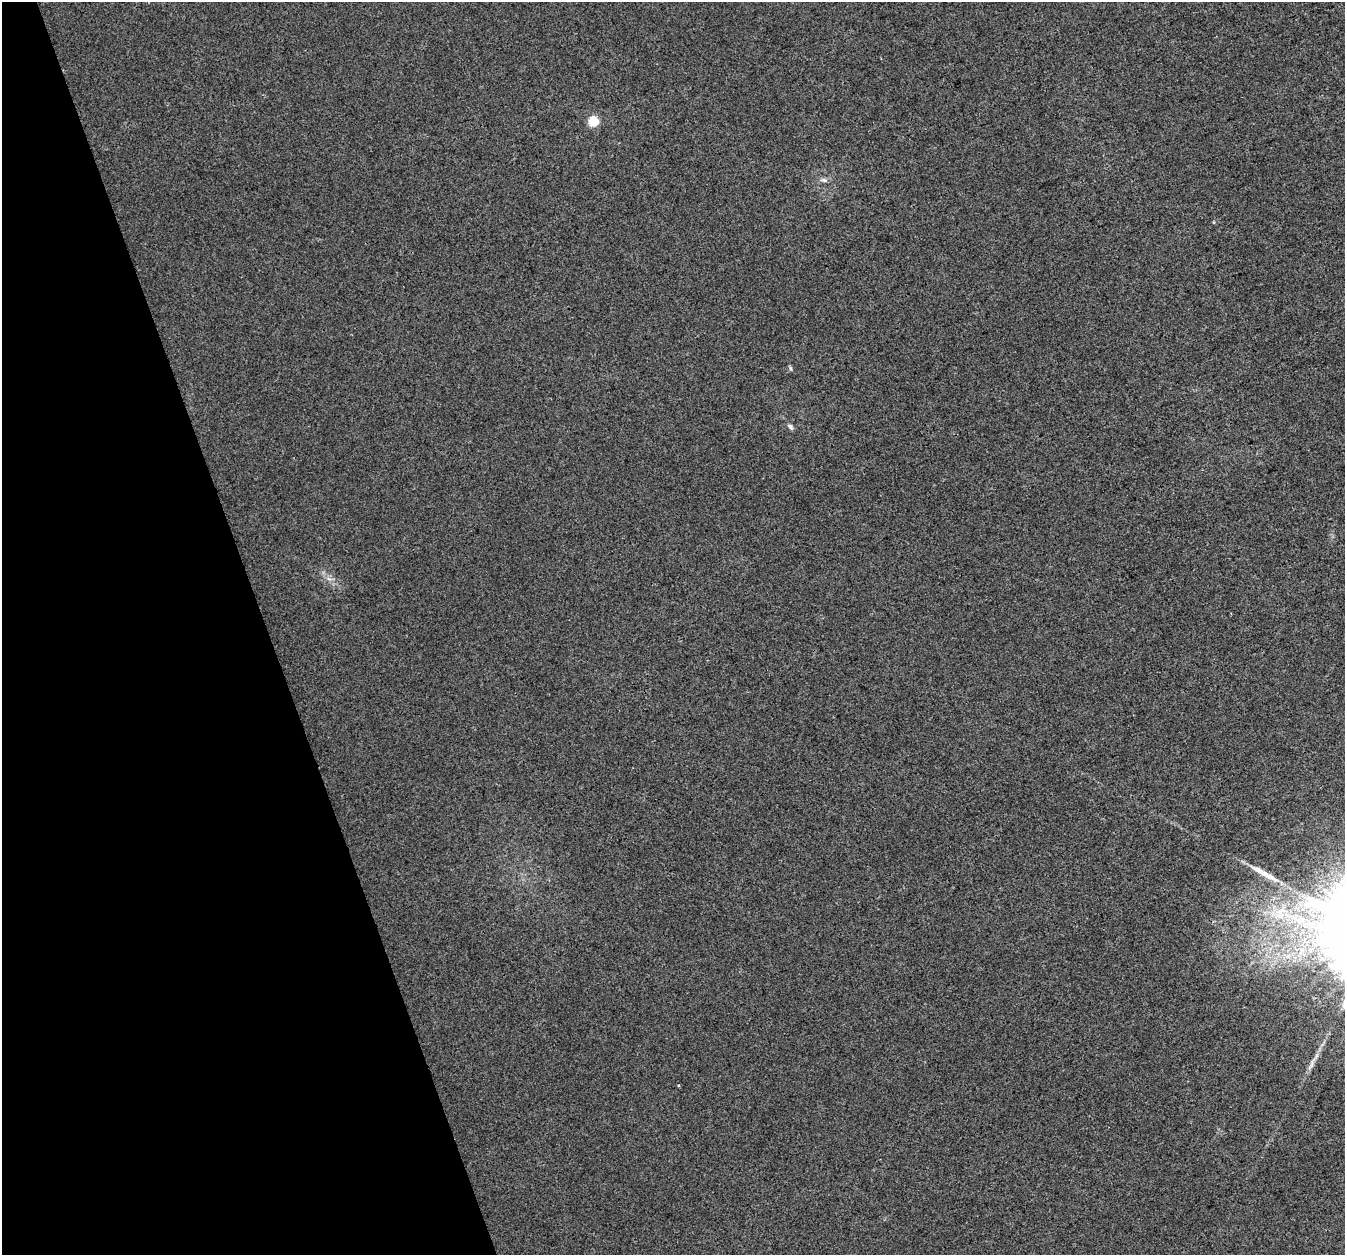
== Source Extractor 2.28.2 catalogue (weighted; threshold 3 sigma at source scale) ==
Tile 5 of 4 x 4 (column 1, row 2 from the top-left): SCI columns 3-1345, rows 2626-3878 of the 5373 x 5196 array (HDU 1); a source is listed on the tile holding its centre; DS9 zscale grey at full resolution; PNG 1347 x 1257 px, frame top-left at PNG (2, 2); no overlay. Shown black and unused: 20% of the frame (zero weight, under 3 of 4 exposures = <1% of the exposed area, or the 3 px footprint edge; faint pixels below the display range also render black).
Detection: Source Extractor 2.28.2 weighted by HDU 2 'WHT'; one run over the whole footprint, this tile lists its part. Background 0.00625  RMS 0.0038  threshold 0.017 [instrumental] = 3 sigma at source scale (4.5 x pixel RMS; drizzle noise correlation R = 1.50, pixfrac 1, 0.0396/0.0396 arcsec/px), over >= 5 px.
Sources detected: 7; all 7 listed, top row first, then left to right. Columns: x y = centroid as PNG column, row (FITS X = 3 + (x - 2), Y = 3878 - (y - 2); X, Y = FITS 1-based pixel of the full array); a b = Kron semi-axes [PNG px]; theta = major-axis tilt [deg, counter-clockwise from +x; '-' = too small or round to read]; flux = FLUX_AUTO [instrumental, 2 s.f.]
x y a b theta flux
593 121 5 5 - 23
824 180 11 5 -10 1.2
790 368 6 4 -88 0.56
790 427 9 5 -45 1
329 579 7 4 -19 0.97
1264 873 50 7 -29 7.6
1311 1065 15 4 65 1.7